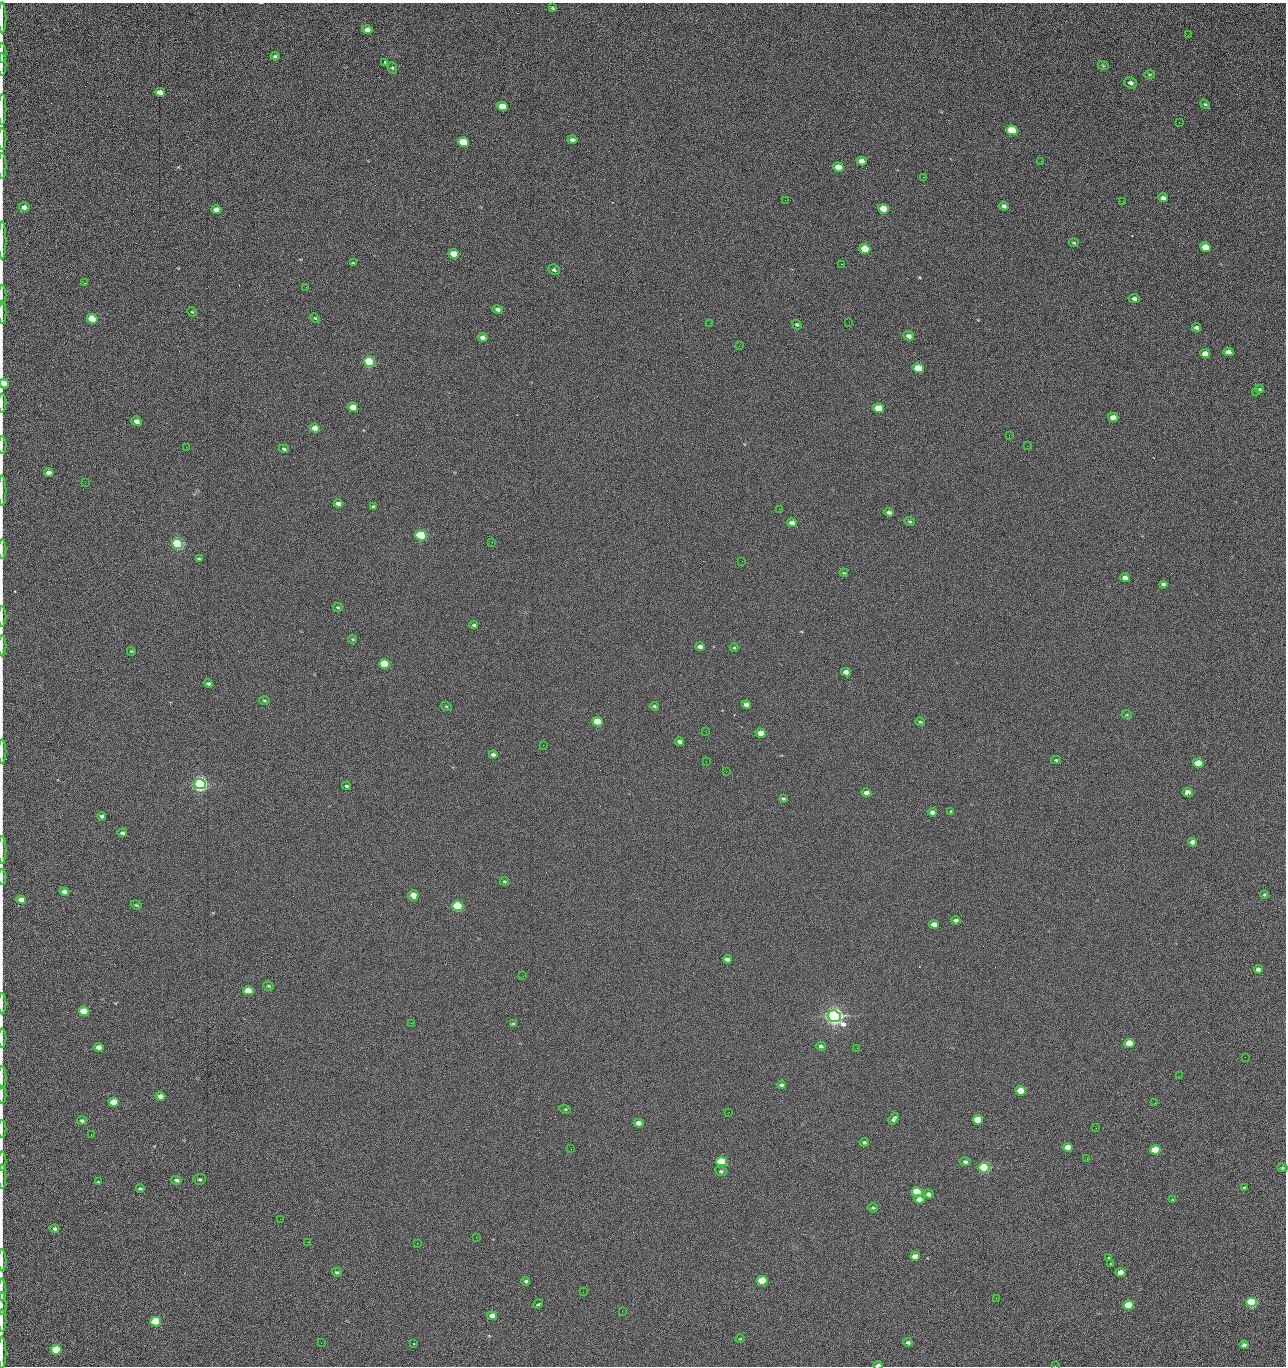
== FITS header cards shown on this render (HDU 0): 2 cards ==
NAXIS1  =                 1284 /fastest changing axis
NAXIS2  =                 1364 /next to fastest changing axis

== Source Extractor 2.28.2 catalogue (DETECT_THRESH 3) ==
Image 1284 x 1364 px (HDU 0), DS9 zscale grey, 1 PNG px = 1 image px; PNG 1288 x 1368 px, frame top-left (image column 1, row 1364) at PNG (2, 3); each listed source drawn as its Kron ellipse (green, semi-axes under 4 px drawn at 4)
Background 128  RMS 15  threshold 44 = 3 sigma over >= 5 px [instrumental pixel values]
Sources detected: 230; all 230 listed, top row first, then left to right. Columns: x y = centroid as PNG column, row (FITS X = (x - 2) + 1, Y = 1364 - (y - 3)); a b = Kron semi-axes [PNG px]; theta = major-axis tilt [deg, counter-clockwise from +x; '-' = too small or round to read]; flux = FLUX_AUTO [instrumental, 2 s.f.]
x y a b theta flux
552 8 3 2 - 1.0e+03
2 18 15 2 90 3.2e+03
367 29 5 4 - 4.9e+03
1188 35 2 2 - 1.5e+03
2 53 10 2 90 1.6e+03
275 56 4 3 - 1.6e+03
385 63 3 2 - 1.4e+03
2 65 11 2 90 2.1e+03
1103 65 6 3 -21 9.4e+02
392 68 6 4 -69 1.4e+03
1150 74 5 2 - 9.1e+02
1131 83 6 5 - 3.1e+03
160 92 5 4 - 8.6e+03
1205 104 5 4 - 1.3e+03
502 106 5 4 - 2.3e+04
2 110 15 2 90 2.9e+03
1179 122 2 2 - 1.2e+03
1012 130 6 5 - 4.4e+04
2 139 11 2 90 1.7e+03
572 140 5 4 - 3.6e+03
463 142 5 5 - 5.3e+04
862 161 5 4 - 6.4e+03
1041 161 2 2 - 1.8e+03
2 166 13 2 90 2.1e+03
838 167 5 4 - 1.6e+04
923 177 2 2 - 1.8e+04
1163 198 5 4 - 3.5e+03
785 200 2 2 - 4.6e+02
1123 202 2 2 - 8.6e+02
1004 206 5 4 - 2.6e+03
24 207 5 4 - 5.1e+03
216 209 5 4 - 6.3e+03
883 209 5 4 - 2.8e+04
2 240 19 2 90 3.5e+03
1074 243 5 3 - 1.1e+03
1206 247 5 4 - 2.4e+04
865 249 5 4 - 4.1e+04
454 254 5 4 - 2.0e+04
353 263 4 3 - 8.9e+02
841 264 2 2 - 2.7e+04
554 270 6 5 - 1.9e+03
84 283 3 2 - 1.1e+03
306 287 3 2 - 7.6e+02
2 295 10 2 90 1.5e+03
1134 299 5 4 - 2.8e+03
498 309 5 4 - 3.1e+03
2 312 11 2 90 1.9e+03
192 312 5 4 - 1.1e+03
315 318 5 3 - 9.0e+02
92 319 5 4 - 5.1e+04
849 322 3 2 - 7.2e+02
710 323 2 2 - 3.2e+03
797 325 5 3 - 1.3e+03
1196 327 4 4 - 2.1e+03
909 336 5 4 - 4.1e+03
483 337 5 4 - 4.9e+03
739 346 2 2 - 4.6e+02
1228 352 5 4 - 4.7e+03
1205 354 5 4 - 9.8e+03
370 362 6 5 - 1.6e+05
918 368 5 4 - 3.9e+04
4 383 5 5 - 1.2e+04
1259 389 4 3 - 1.2e+03
1256 392 2 2 - 1.3e+03
2 403 9 2 90 1.4e+03
353 407 5 4 - 2.0e+04
878 408 5 4 - 3.3e+04
1113 417 5 4 - 9.9e+03
136 421 5 4 - 4.8e+03
315 428 5 4 - 9.3e+03
1009 435 2 2 - 3.3e+03
2 445 9 2 90 1.4e+03
1027 446 2 2 - 4.1e+02
186 447 2 2 - 3.2e+03
284 449 5 3 - 1.5e+03
49 473 5 4 - 6.1e+03
85 483 3 2 - 9.6e+02
2 491 15 2 90 2.5e+03
338 504 5 4 - 5.2e+03
373 507 3 3 - 1.5e+03
779 509 2 2 - 5.8e+02
889 512 4 4 - 3.3e+03
910 521 5 4 - 1.3e+03
792 523 5 4 - 4.9e+03
421 535 5 5 - 1.9e+05
492 542 2 2 - 2.6e+03
178 544 5 5 - 3.2e+05
2 549 9 2 90 1.5e+03
199 559 4 3 - 1.4e+03
742 561 2 2 - 6.9e+02
844 573 4 3 - 8.4e+02
1125 578 5 4 - 5.5e+03
1163 584 4 3 - 2.0e+03
338 607 5 3 - 1.1e+03
2 617 10 2 90 1.4e+03
474 625 4 3 - 1.6e+03
352 639 4 4 - 9.9e+02
2 646 10 2 90 1.6e+03
700 647 5 4 - 5.2e+03
734 648 4 4 - 1.0e+03
131 651 4 3 - 9.1e+02
384 664 5 4 - 9.1e+04
846 672 5 4 - 7.4e+03
208 684 5 4 - 1.9e+03
264 700 5 3 - 1.1e+03
746 705 4 4 - 4.0e+03
446 706 5 3 - 9.8e+02
654 706 5 4 - 1.5e+03
1127 715 5 3 - 9.2e+02
597 722 5 4 - 4.8e+04
920 722 5 4 - 1.2e+03
706 732 2 2 - 7.4e+02
761 733 5 4 - 1.4e+04
680 742 4 3 - 3.5e+03
543 745 2 2 - 3.1e+03
2 752 12 2 90 2.0e+03
493 755 4 3 - 2.6e+03
1056 760 5 4 - 1.1e+03
706 761 2 2 - 2.1e+03
1198 763 5 4 - 2.6e+04
726 772 2 2 - 2.6e+03
200 784 6 5 - 7.0e+05
347 786 4 3 - 1.4e+03
1188 792 5 4 - 1.2e+04
867 793 5 4 - 6.0e+03
783 799 4 3 - 1.2e+03
950 811 3 2 - 1.3e+03
932 812 4 4 - 3.9e+03
102 816 4 4 - 2.2e+03
122 833 5 4 - 2.2e+03
1193 842 4 4 - 5.7e+03
2 850 14 2 90 1.9e+03
2 877 8 2 90 1.0e+03
504 881 4 3 - 9.9e+02
64 892 5 4 - 5.7e+03
413 895 5 5 - 1.3e+04
1264 895 4 4 - 9.8e+02
21 900 5 4 - 9.8e+03
136 905 6 4 -21 1.1e+03
458 906 5 4 - 1.2e+05
956 920 4 3 - 2.9e+03
934 924 5 4 - 9.6e+03
727 959 4 4 - 3.5e+03
1258 969 4 4 - 4.1e+03
523 976 2 2 - 2.1e+03
268 986 5 3 - 1.2e+03
248 991 5 4 - 3.3e+04
2 1003 11 2 90 1.7e+03
84 1012 5 4 - 5.3e+04
834 1016 6 5 - 1.1e+06
411 1023 2 2 - 5.6e+03
513 1024 4 3 - 1.9e+03
2 1038 9 2 90 1.6e+03
1129 1043 5 4 - 2.8e+04
821 1046 5 4 - 2.2e+03
99 1047 5 4 - 6.3e+03
857 1048 3 2 - 1.4e+03
1245 1057 2 2 - 1.7e+03
1179 1076 2 2 - 2.6e+03
2 1077 11 2 90 1.9e+03
781 1085 4 3 - 2.1e+03
1021 1091 5 4 - 4.8e+04
2 1095 9 2 90 1.4e+03
160 1097 5 4 - 7.3e+03
114 1102 5 4 - 3.1e+04
1155 1103 3 2 - 9.1e+02
565 1109 6 3 -17 1.0e+03
729 1112 3 2 - 9.6e+02
894 1119 6 3 54 2.3e+03
978 1120 5 4 - 4.4e+04
82 1121 5 4 - 1.9e+03
638 1123 5 4 - 8.6e+03
1096 1128 2 2 - 4.7e+02
2 1129 9 2 90 1.4e+03
91 1135 2 2 - 2.4e+03
864 1142 4 4 - 1.8e+03
1068 1147 5 4 - 1.7e+04
571 1149 2 2 - 9.4e+02
1155 1150 5 4 - 5.8e+04
1087 1159 3 2 - 1.1e+03
2 1161 9 2 90 1.7e+03
722 1162 5 4 - 7.8e+04
965 1162 5 4 - 2.6e+03
984 1168 5 5 - 2.7e+05
1282 1168 5 4 - 1.2e+03
721 1171 6 5 - 1.9e+03
2 1177 12 2 90 2.0e+03
200 1179 6 5 - 1.7e+03
177 1180 5 4 - 2.6e+03
98 1182 3 2 - 8.1e+02
140 1188 4 3 - 1.5e+03
1244 1188 3 2 - 9.8e+02
917 1192 5 4 - 8.4e+04
928 1194 5 4 - 3.7e+03
919 1199 5 4 - 9.4e+03
1172 1199 2 2 - 6.4e+03
873 1208 5 4 - 1.4e+03
280 1219 2 2 - 2.2e+03
55 1229 5 4 - 2.3e+03
476 1237 2 2 - 7.0e+03
308 1242 2 2 - 1.8e+03
417 1243 2 2 - 5.4e+03
915 1256 5 4 - 8.9e+03
1108 1258 3 2 - 1.2e+03
2 1260 11 2 90 1.9e+03
1110 1264 3 2 - 6.1e+02
337 1272 5 4 - 1.5e+03
1121 1273 5 4 - 1.4e+04
526 1281 4 4 - 1.6e+03
762 1281 5 4 - 8.0e+04
2 1290 11 2 90 2.2e+03
583 1292 2 2 - 5.4e+02
996 1298 2 2 - 2.9e+03
1252 1302 5 4 - 1.9e+05
2 1304 11 2 90 1.6e+03
538 1304 5 3 - 3.1e+03
1128 1305 5 4 - 4.6e+04
622 1311 2 2 - 7.8e+02
492 1316 5 4 - 7.6e+03
2 1321 11 2 90 1.9e+03
156 1321 5 5 - 1.0e+05
740 1339 4 3 - 6.7e+02
908 1342 5 4 - 2.2e+03
321 1343 2 2 - 1.4e+03
414 1344 3 2 - 8.6e+02
1244 1345 4 3 - 3.4e+03
56 1350 5 5 - 5.5e+04
2 1352 16 2 90 2.4e+03
878 1365 4 3 - 3.0e+03
1055 1366 2 2 - 2.2e+03
At the frame edge (FLAGS 8, measured only in part): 33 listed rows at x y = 2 18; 2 53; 2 65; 2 110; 2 139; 2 166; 2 240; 2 295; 2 312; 4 383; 2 403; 2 445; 2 491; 2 549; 2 617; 2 646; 2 752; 2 850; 2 877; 2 1003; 2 1038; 2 1077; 2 1095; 2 1129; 2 1161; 2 1177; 2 1260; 2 1290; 2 1304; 2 1321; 2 1352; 878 1365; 1055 1366

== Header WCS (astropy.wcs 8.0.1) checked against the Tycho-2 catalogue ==
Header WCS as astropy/WCSLIB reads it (CRVAL/CRPIX/CD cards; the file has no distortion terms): RA---TAN/DEC--TAN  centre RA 15:41:42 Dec +51:58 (235.42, +51.97 deg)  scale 1.26 arcsec/px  FOV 26.9' x 28.5'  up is +92 deg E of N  parity flipped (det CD > 0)
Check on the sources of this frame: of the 60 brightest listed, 11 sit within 2.0 arcsec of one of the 12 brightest Tycho-2 stars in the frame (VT <= 12.29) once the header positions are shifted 0.28 arcsec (0.27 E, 0.06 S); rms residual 0.83 arcsec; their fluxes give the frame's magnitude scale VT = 24.55 - 2.5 log10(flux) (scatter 0.17 mag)
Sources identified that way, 11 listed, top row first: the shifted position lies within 2.0 arcsec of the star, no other Tycho-2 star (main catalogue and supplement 1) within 4.0 arcsec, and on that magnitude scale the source's flux lands within +1.5 / -3 mag of the star's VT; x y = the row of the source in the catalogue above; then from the Tycho-2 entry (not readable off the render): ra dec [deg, ICRS J2000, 3 dp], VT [Tycho-2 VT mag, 2 dp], TYC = Tycho-2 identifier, HIP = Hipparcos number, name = IAU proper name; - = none
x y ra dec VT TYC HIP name
370 362 235.614 +52.064 11.61 3489-1132-1 - -
421 535 235.514 +52.049 11.19 3489-1407-1 - -
178 544 235.515 +52.133 11.12 3489-1380-1 - -
200 784 235.378 +52.130 9.31 3489-1322-1 76850 -
458 906 235.303 +52.042 11.52 3489-958-1 - -
834 1016 235.232 +51.912 9.59 3489-824-1 - -
984 1168 235.143 +51.862 10.97 3489-1016-1 - -
917 1192 235.131 +51.886 12.29 3489-908-1 - -
762 1281 235.084 +51.941 11.45 3489-1346-1 - -
1252 1302 235.062 +51.771 11.53 3489-1453-1 - -
156 1321 235.075 +52.152 11.74 3489-912-1 - -